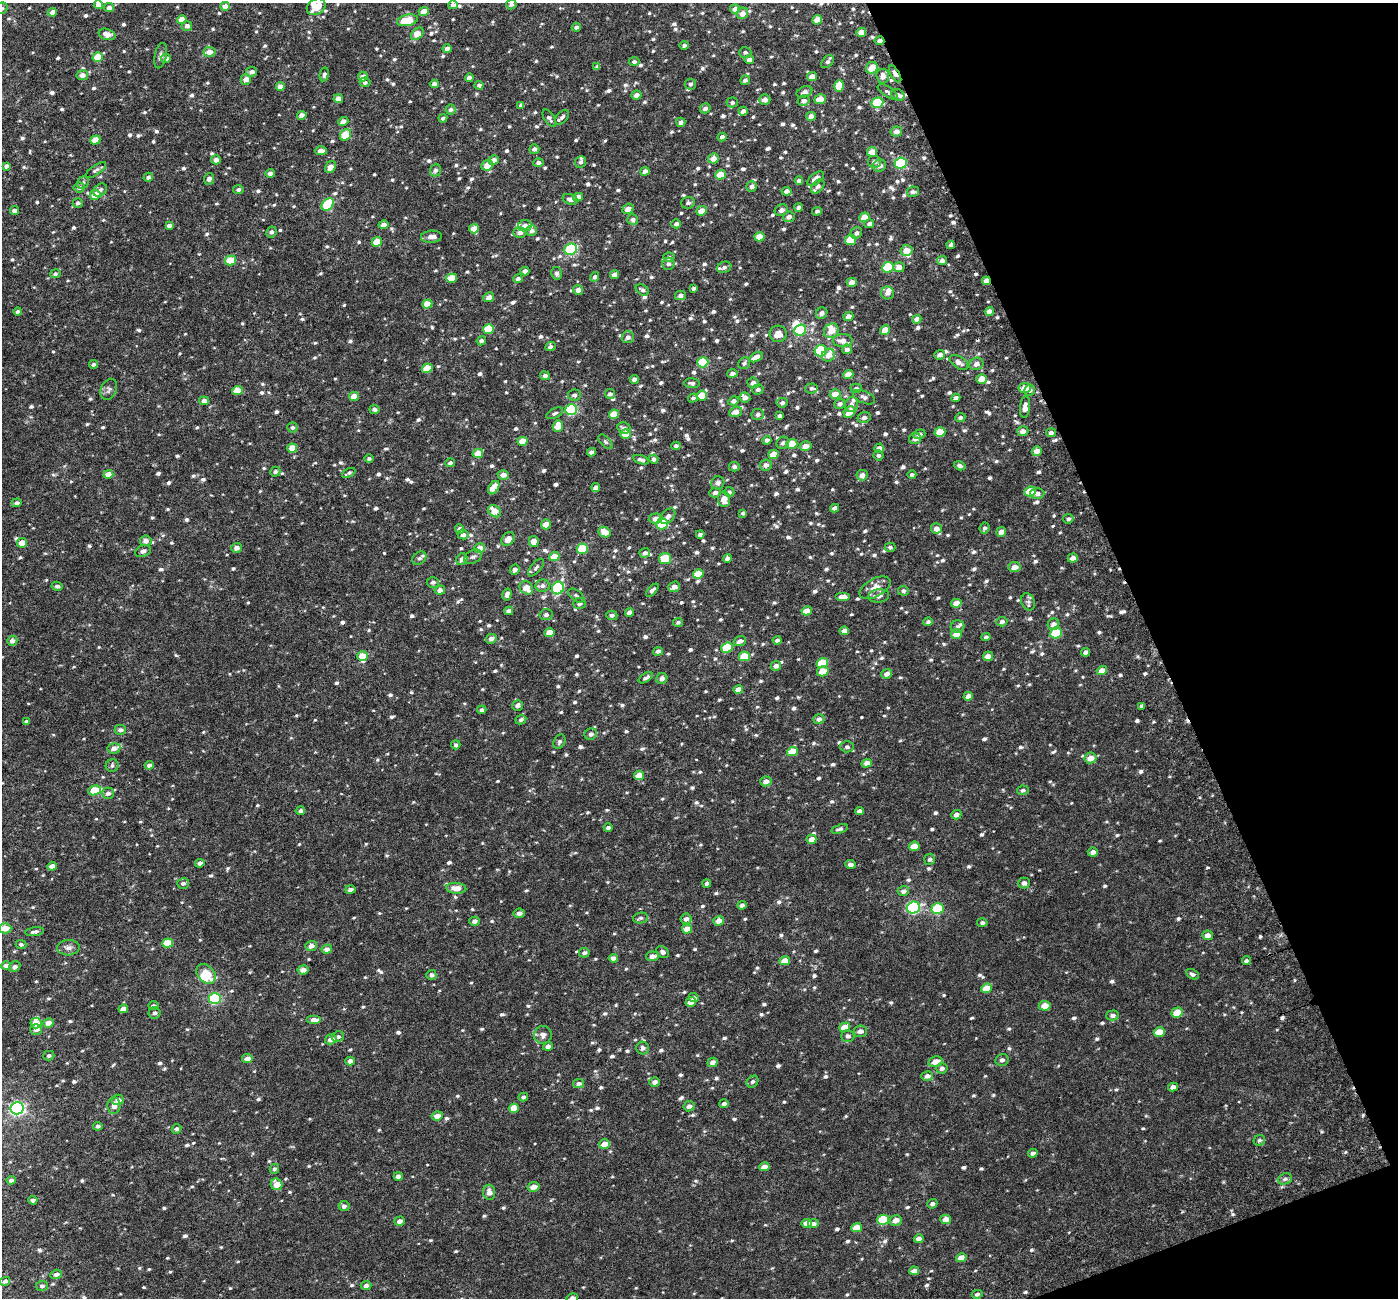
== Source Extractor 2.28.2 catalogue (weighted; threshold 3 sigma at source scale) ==
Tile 12 of 4 x 4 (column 4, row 3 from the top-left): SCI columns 4250-5645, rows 1518-2813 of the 5706 x 5572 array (HDU 1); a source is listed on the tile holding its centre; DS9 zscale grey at full resolution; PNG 1400 x 1300 px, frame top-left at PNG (2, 3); each listed source drawn as its Kron ellipse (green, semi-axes under 4 px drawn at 4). Shown black and unused: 19% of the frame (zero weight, under 3 of 6 exposures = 5% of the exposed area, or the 3 px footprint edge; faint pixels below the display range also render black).
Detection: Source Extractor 2.28.2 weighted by HDU 2 'WHT'; one run over the whole footprint, this tile lists its part. Background 0.0028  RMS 0.0023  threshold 0.00929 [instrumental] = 3 sigma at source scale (4.09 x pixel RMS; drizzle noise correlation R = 1.36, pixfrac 0.8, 0.0396/0.0396 arcsec/px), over >= 5 px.
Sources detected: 1121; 1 inside a brighter object's white glare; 2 cosmic-ray / hot-pixel residue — neither listed nor drawn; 20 inside a brighter listed object's ellipse — not listed separately; of the other 1098, all 500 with FLUX_AUTO >= 0.471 (the completeness limit of this list) listed and drawn (598 fainter detections not listed), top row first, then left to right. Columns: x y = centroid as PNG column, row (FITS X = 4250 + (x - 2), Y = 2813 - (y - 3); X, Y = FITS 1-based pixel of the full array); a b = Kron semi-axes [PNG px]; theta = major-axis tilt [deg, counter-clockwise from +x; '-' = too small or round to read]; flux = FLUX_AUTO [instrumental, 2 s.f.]
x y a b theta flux
511 4 5 4 - 0.49
98 5 5 4 - 1.2
453 5 5 4 - 0.73
225 6 5 4 - 1.3
316 7 10 7 32 4.1
2 8 6 5 - 0.49
109 8 5 4 - 0.84
735 9 5 4 - 0.94
52 12 5 4 - 1.3
424 12 5 4 - 2.1
742 13 6 5 - 1.2
182 20 5 4 - 2.2
407 20 10 5 11 4.8
817 20 5 4 - 2.1
187 26 5 5 - 0.85
576 27 5 4 - 0.68
861 32 5 4 - 2.4
107 34 8 5 -16 1.4
417 34 7 5 47 2.6
879 41 5 4 - 0.64
684 45 4 4 - 0.57
447 49 4 4 - 0.96
209 52 6 5 - 1.4
745 52 6 5 - 0.49
161 56 13 6 78 0.74
98 57 5 4 - 4.3
166 58 5 4 - 0.67
749 60 4 4 - 1.1
634 62 5 4 - 0.53
827 62 7 5 45 0.51
597 67 4 3 - 0.51
872 68 6 5 - 2.8
252 72 5 4 - 0.89
324 74 7 4 78 0.52
895 74 9 4 -59 0.95
82 75 5 5 - 1.1
883 76 7 6 - 1.3
363 77 5 4 - 1.2
812 77 5 4 - 1.7
469 78 4 4 - 0.81
246 79 5 5 - 1.3
745 80 5 4 - 0.56
365 82 5 4 - 0.54
434 84 4 4 - 0.94
690 84 5 5 - 0.48
479 85 4 4 - 0.6
839 86 6 5 - 2.9
280 87 4 4 - 1.2
804 92 8 5 25 0.85
888 92 11 5 -33 0.57
636 95 5 4 - 1.1
898 95 7 5 -33 0.77
338 99 5 4 - 1.4
820 99 6 5 - 2.1
765 100 5 5 - 1.1
803 101 6 5 - 0.84
732 102 5 5 - 0.5
877 103 6 5 - 11
521 105 4 4 - 0.54
705 108 5 4 - 0.79
451 110 5 5 - 0.54
743 111 4 4 - 0.74
302 115 4 4 - 1.5
811 116 5 4 - 0.93
562 117 8 5 46 0.67
443 118 4 4 - 0.52
549 118 10 5 -57 0.61
343 121 5 4 - 1
681 122 4 4 - 0.68
896 132 6 5 - 0.97
345 135 6 5 - 4.7
722 137 4 4 - 0.77
95 140 5 4 - 2.7
534 149 5 5 - 0.66
321 151 6 4 0 1.5
872 152 5 4 - 2.1
713 158 5 5 - 1.5
216 160 5 4 - 1
494 160 5 4 - 1.1
580 162 6 5 - 0.51
874 162 7 5 -9 0.8
538 163 5 4 - 0.65
901 163 6 5 - 15
487 165 6 5 - 2.4
6 166 4 4 - 0.59
879 166 6 6 - 1
330 167 6 5 - 1.5
96 170 12 5 34 0.55
435 170 6 5 - 0.61
645 171 4 4 - 0.92
270 173 5 4 - 0.79
720 175 5 4 - 3.7
148 177 5 4 - 0.57
209 179 6 5 - 0.75
816 179 10 5 38 1.6
799 181 4 4 - 0.87
83 183 6 5 - 0.48
752 186 5 5 - 0.72
818 186 8 5 49 0.52
79 188 5 5 - 0.62
100 190 7 6 - 0.58
238 190 5 4 - 0.55
786 191 5 4 - 0.96
913 192 6 5 - 0.71
95 195 5 5 - 2.8
578 197 5 4 - 1.4
570 199 8 5 -17 0.89
78 203 5 4 - 0.53
688 203 7 6 - 0.67
328 204 7 5 47 8.9
799 207 4 4 - 0.7
628 209 6 4 39 1.3
781 210 7 5 27 0.57
14 211 4 4 - 0.82
702 211 5 4 - 1.8
817 211 5 4 - 0.53
789 217 6 5 - 0.9
864 217 5 4 - 2.3
633 219 5 5 - 0.64
676 224 5 4 - 0.65
869 224 5 4 - 0.74
383 225 5 4 - 1
169 226 4 3 - 0.8
525 226 7 5 9 1
474 229 5 4 - 2
531 231 5 5 - 0.74
271 232 5 5 - 0.63
520 233 6 5 - 0.92
856 233 6 5 - 0.69
431 237 10 6 5 1.2
759 237 5 4 - 2.3
851 240 5 5 - 5.8
377 242 5 4 - 3.2
951 245 4 3 - 0.48
571 249 6 5 - 17
906 250 6 5 - 2.2
669 257 6 4 13 0.63
231 260 5 5 - 4.2
942 261 5 4 - 0.87
668 264 6 6 - 0.61
724 267 7 5 20 0.76
888 267 6 5 - 8.8
899 267 6 5 - 1.3
525 271 4 4 - 1
556 273 6 5 - 0.61
55 274 5 4 - 0.48
615 274 4 4 - 1.3
595 277 5 4 - 0.52
452 278 5 4 - 3.8
518 279 5 4 - 0.58
986 281 4 4 - 1.7
852 282 5 4 - 1.4
694 288 4 3 - 0.48
578 290 5 5 - 0.89
642 290 7 5 -30 0.55
887 293 6 6 - 0.97
680 295 5 4 - 0.77
489 297 5 4 - 1.1
427 304 5 4 - 2.4
18 312 4 4 - 0.51
989 312 5 4 - 1.3
822 313 6 5 - 0.78
848 317 5 4 - 1.2
917 319 5 4 - 0.97
489 329 5 5 - 7
800 330 6 5 - 15
885 330 5 4 - 1.9
831 331 8 6 42 2.5
778 334 8 8 - 2
628 337 6 6 - 0.73
843 340 10 6 2 1.2
481 341 5 4 - 0.66
550 347 5 4 - 0.55
847 349 5 5 - 0.7
821 351 6 5 - 11
828 355 7 6 - 1.4
940 355 5 4 - 1
756 357 7 4 29 1.5
703 362 6 5 - 6.7
959 362 10 6 -33 1.1
744 363 6 5 - 0.52
93 364 4 4 - 0.54
976 364 7 6 - 1
427 368 5 4 - 4.3
732 373 5 4 - 0.84
848 374 5 4 - 2.2
545 376 5 4 - 0.77
634 379 4 4 - 0.77
982 379 5 4 - 2.6
692 383 8 5 -3 0.65
753 383 6 5 - 1.1
812 388 6 5 - 0.52
856 388 5 5 - 0.49
1024 388 6 5 - 2.6
109 389 11 7 66 0.76
758 389 5 5 - 0.57
237 390 5 4 - 3.1
1030 390 6 5 - 0.75
610 394 5 5 - 0.64
835 394 5 5 - 1.9
574 395 6 5 - 0.48
354 396 5 4 - 2.3
702 396 5 5 - 2.8
745 397 5 5 - 0.91
864 397 11 6 -25 0.72
693 398 5 4 - 0.49
956 398 4 4 - 0.77
204 401 5 4 - 0.72
733 401 5 4 - 0.63
782 403 5 5 - 0.52
840 404 5 5 - 0.62
851 404 8 6 66 0.67
1025 407 11 5 85 1.2
374 409 5 4 - 0.56
571 410 6 5 - 18
735 412 6 5 - 1.5
849 412 6 5 - 2.3
555 413 9 5 26 0.48
614 414 5 4 - 2.3
758 414 6 5 - 0.65
780 416 4 3 - 0.6
960 417 5 4 - 0.51
864 418 6 5 - 0.75
558 426 6 5 - 2.5
292 428 5 5 - 0.5
624 428 7 5 -13 0.75
1023 431 5 5 - 1.1
940 432 5 4 - 3.5
1051 433 5 4 - 0.66
626 434 5 5 - 2.7
919 434 6 4 20 0.81
915 439 6 5 - 0.81
767 440 4 4 - 0.86
522 441 5 4 - 2.6
606 442 9 5 -49 0.47
783 443 6 6 - 0.65
792 444 5 5 - 3.9
676 446 4 4 - 0.58
805 446 6 5 - 1.4
292 448 5 4 - 2.4
879 448 5 4 - 0.99
1037 451 5 4 - 1.4
591 452 4 3 - 0.66
478 453 5 4 - 2.6
773 454 5 4 - 2.6
878 456 5 5 - 0.51
369 459 5 4 - 0.48
654 459 4 4 - 0.62
641 460 8 4 -17 0.65
450 463 5 4 - 0.62
766 465 6 5 - 1.1
960 466 6 4 -18 0.6
734 467 5 4 - 0.54
275 472 5 5 - 0.48
349 473 7 3 27 0.48
108 474 5 4 - 2.1
503 475 5 5 - 1.4
862 475 6 5 - 1.1
912 475 4 4 - 0.48
718 483 7 6 - 0.74
596 487 4 4 - 0.93
494 488 7 5 57 2.9
1030 491 5 5 - 3.7
729 492 5 5 - 0.48
715 493 6 5 - 0.84
1037 493 7 5 1 0.8
724 499 8 6 -83 2
17 503 5 4 - 0.64
835 508 4 4 - 0.94
494 511 7 5 -37 2.6
743 513 4 3 - 0.48
668 516 9 6 46 0.89
656 518 7 5 6 1.5
1068 519 5 4 - 0.59
546 524 5 5 - 2.1
662 524 6 5 - 7.2
936 528 5 5 - 1.1
984 528 5 5 - 0.52
459 529 5 4 - 0.66
605 532 6 5 - 2.3
1001 532 5 4 - 1.5
700 534 4 3 - 0.55
463 535 5 5 - 0.81
508 539 8 5 51 1.6
146 541 6 5 - 1.1
534 541 5 5 - 1.6
22 543 5 4 - 1.7
890 547 5 4 - 0.5
237 548 5 5 - 0.96
480 548 5 5 - 2.2
582 549 5 5 - 6.6
143 551 8 5 24 0.74
645 553 5 4 - 0.67
473 557 9 6 29 0.63
554 557 5 4 - 2.8
419 558 8 5 42 0.56
727 558 4 4 - 0.71
1073 558 5 4 - 1.1
462 559 6 5 - 0.95
665 559 6 5 - 3.9
536 567 11 5 49 0.52
1014 567 6 5 - 1.5
515 570 5 4 - 0.72
698 574 5 4 - 3.3
433 582 6 5 - 0.55
57 586 5 4 - 0.59
542 586 7 6 - 0.71
674 587 6 5 - 1.2
526 588 7 6 - 2.4
558 588 6 6 - 14
875 588 17 9 29 2.1
440 590 5 4 - 1
652 590 8 4 45 0.64
903 591 5 5 - 0.57
507 594 6 4 75 0.93
576 596 9 5 -37 0.48
879 596 10 6 7 1.1
842 597 7 4 0 1.4
1028 602 9 6 -66 0.63
580 603 6 5 - 0.79
956 603 5 4 - 2
509 611 4 4 - 0.79
807 611 5 4 - 1.9
629 612 4 4 - 1
546 615 6 5 - 0.6
612 615 5 4 - 0.6
678 622 5 4 - 0.52
928 622 5 4 - 0.5
1002 622 5 5 - 0.68
1053 624 6 5 - 1.2
957 626 7 6 - 0.47
844 631 5 4 - 1.1
549 633 5 4 - 2.3
1056 633 6 5 - 7.9
956 634 5 5 - 2.7
986 637 4 4 - 0.52
491 639 5 5 - 0.8
777 640 4 4 - 0.51
12 641 5 5 - 0.91
740 641 6 5 - 0.93
727 648 6 5 - 8
658 651 5 4 - 0.75
1086 652 4 4 - 0.96
362 656 5 5 - 2.8
744 656 5 5 - 4.2
988 656 5 4 - 1.5
822 663 6 5 - 6.3
776 666 5 5 - 0.91
823 671 6 5 - 2.2
1102 671 5 4 - 2.1
887 674 6 4 19 0.93
646 678 8 4 32 0.59
662 678 6 5 - 0.83
738 690 5 4 - 1.6
968 696 5 4 - 1.3
517 705 5 5 - 0.73
1141 706 4 3 - 0.47
482 710 5 4 - 0.63
819 719 6 5 - 0.78
521 720 5 4 - 0.6
26 721 4 3 - 0.57
120 730 6 5 - 0.77
591 734 6 5 - 0.73
559 742 7 5 65 0.49
456 745 4 4 - 0.49
847 747 6 5 - 0.53
114 748 6 5 - 1
792 751 5 4 - 3.7
1090 758 6 5 - 2.2
867 763 5 4 - 1.3
149 765 4 4 - 0.65
112 766 6 6 - 0.53
639 775 5 4 - 2.5
766 781 6 5 - 1.2
95 790 6 4 17 5
1023 790 6 5 - 0.57
108 793 6 5 - 0.73
300 811 5 4 - 0.63
859 811 4 4 - 0.86
956 815 5 4 - 1
608 828 4 4 - 0.65
839 829 8 4 17 0.63
811 839 5 4 - 1.6
914 846 5 4 - 3.4
1093 852 5 4 - 0.97
930 859 5 5 - 0.53
200 863 5 4 - 0.82
850 864 5 4 - 0.87
52 866 5 4 - 0.92
183 883 6 5 - 0.53
707 883 4 4 - 0.64
1024 883 5 5 - 0.73
456 888 10 5 -5 2.1
350 890 5 4 - 0.74
903 891 6 4 23 0.73
742 905 5 4 - 0.67
913 908 7 6 - 28
938 909 6 5 - 10
519 913 6 4 8 0.97
640 918 8 5 11 0.47
686 919 6 5 - 0.85
474 921 5 4 - 0.78
719 921 5 4 - 1.3
982 923 5 4 - 0.48
5 928 6 5 - 2.2
687 929 5 4 - 2.3
35 932 9 4 8 0.66
1207 935 5 5 - 1.2
168 943 5 4 - 5.1
21 945 5 4 - 0.47
311 946 6 5 - 1.3
68 948 11 7 3 0.88
327 949 5 4 - 0.99
663 952 7 5 -37 0.61
584 953 5 5 - 0.58
652 956 6 4 6 1
613 958 5 4 - 0.76
785 961 5 4 - 2.2
1246 961 4 4 - 0.51
6 966 5 4 - 1.3
15 967 6 5 - 0.7
303 970 5 4 - 1.1
206 974 11 8 -47 5.6
1192 974 7 4 -27 0.52
431 975 5 5 - 0.67
986 988 5 4 - 2.9
215 998 6 5 - 17
694 998 5 4 - 0.57
691 1002 5 4 - 1.6
153 1006 5 4 - 0.54
1045 1006 6 5 - 2.4
123 1009 5 4 - 1.5
154 1013 6 5 - 0.59
1177 1013 6 5 - 3.4
1113 1015 6 5 - 0.66
314 1020 7 4 0 1.2
36 1023 5 5 - 2
49 1023 5 4 - 2.3
845 1027 5 4 - 2.5
36 1029 6 5 - 0.91
860 1031 7 5 8 0.98
1159 1032 5 4 - 3.4
543 1035 9 9 - 0.88
848 1036 6 6 - 0.66
338 1037 6 5 - 0.61
331 1039 6 5 - 1.6
548 1046 5 4 - 0.76
643 1048 6 6 - 0.74
49 1056 5 4 - 0.52
247 1059 5 4 - 1.4
1002 1060 6 6 - 0.65
350 1061 5 4 - 1
712 1062 5 4 - 1
935 1062 7 5 14 1.9
942 1068 5 5 - 0.73
927 1076 6 5 - 0.89
655 1082 5 5 - 0.77
752 1082 6 5 - 0.48
578 1084 5 4 - 0.75
1173 1087 5 4 - 1
523 1097 5 4 - 0.52
118 1100 6 5 - 1.3
724 1104 4 4 - 0.62
114 1106 8 6 85 1.1
689 1106 5 5 - 0.85
17 1108 6 6 - 44
514 1108 5 4 - 2.3
437 1116 5 4 - 1.6
98 1126 4 4 - 0.49
176 1129 5 4 - 0.58
1259 1140 6 5 - 0.47
604 1144 5 4 - 2.1
1033 1153 5 4 - 0.66
764 1167 5 4 - 1.9
274 1169 5 4 - 0.49
398 1176 4 4 - 0.94
1285 1179 7 5 22 0.48
11 1180 4 4 - 0.61
277 1184 6 5 - 2
534 1187 6 5 - 1.2
489 1192 8 6 -82 1.3
33 1200 4 4 - 0.67
932 1204 5 4 - 0.65
344 1206 5 5 - 0.71
946 1219 5 4 - 1.5
883 1220 6 5 - 7
896 1220 6 5 - 1.4
400 1221 5 4 - 0.85
807 1223 5 4 - 1.7
813 1224 5 4 - 0.91
856 1228 5 4 - 2.6
919 1239 5 4 - 1.1
961 1258 5 4 - 1.9
914 1271 5 4 - 1.1
56 1274 6 4 17 0.7
5 1281 5 4 - 0.53
42 1286 6 5 - 0.5
366 1286 5 4 - 0.8
977 1294 5 4 - 0.54
572 1298 5 5 - 0.93
Overlapping masked pixels (flux is a lower limit): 5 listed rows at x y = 879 41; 872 68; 895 74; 877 103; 986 281
Isophote crosses this tile's border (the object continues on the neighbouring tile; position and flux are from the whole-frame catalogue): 6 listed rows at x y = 511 4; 98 5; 316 7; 2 8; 5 928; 572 1298